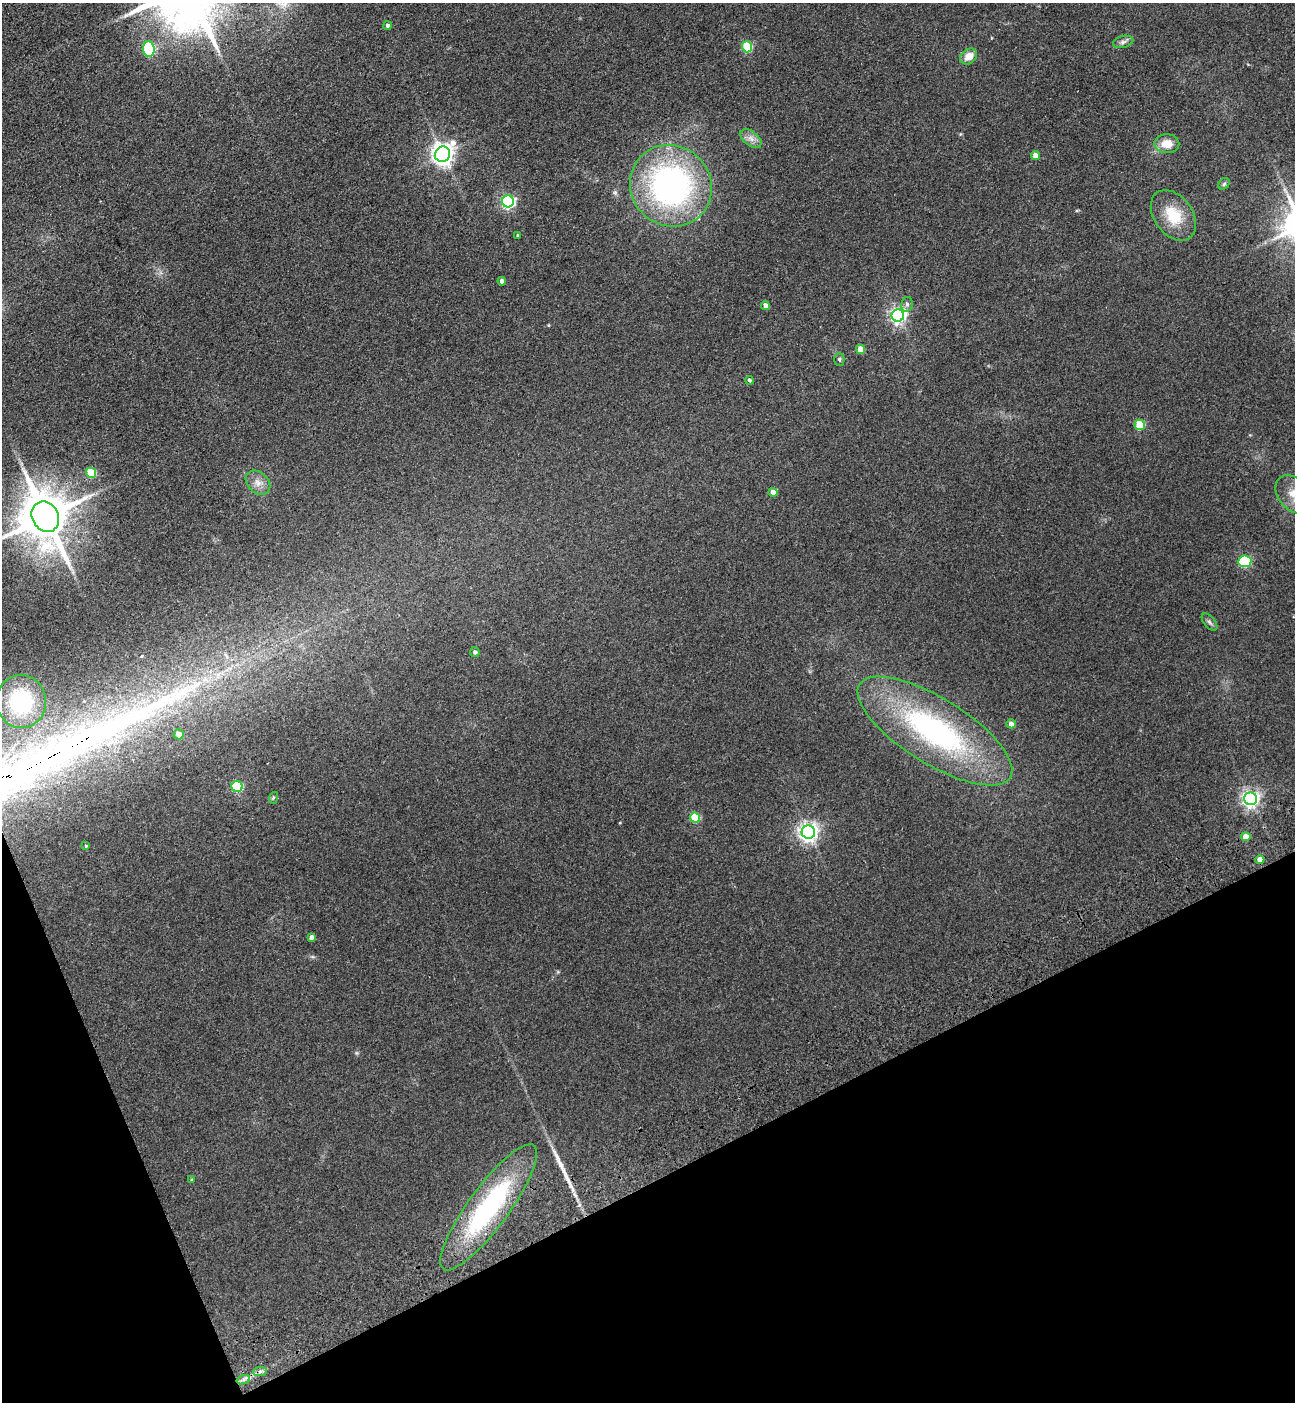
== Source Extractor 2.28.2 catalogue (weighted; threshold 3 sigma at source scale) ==
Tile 14 of 4 x 4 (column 2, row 4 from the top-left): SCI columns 1639-2931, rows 112-1511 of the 5732 x 5819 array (HDU 1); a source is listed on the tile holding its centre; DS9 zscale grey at full resolution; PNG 1297 x 1404 px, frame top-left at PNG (2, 3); each listed source drawn as its Kron ellipse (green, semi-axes under 4 px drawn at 4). Shown black and unused: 20% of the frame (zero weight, under 3 of 4 exposures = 6% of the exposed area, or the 3 px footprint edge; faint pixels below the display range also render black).
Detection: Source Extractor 2.28.2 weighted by HDU 2 'WHT'; one run over the whole footprint, this tile lists its part. Background 0.192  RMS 0.0084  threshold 0.038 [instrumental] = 3 sigma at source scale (4.5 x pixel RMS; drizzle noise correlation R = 1.50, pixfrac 1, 0.05/0.05 arcsec/px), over >= 5 px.
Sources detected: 50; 3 long thin detections or spike segments (spike, bleed or trail) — neither listed nor drawn; the other 47 listed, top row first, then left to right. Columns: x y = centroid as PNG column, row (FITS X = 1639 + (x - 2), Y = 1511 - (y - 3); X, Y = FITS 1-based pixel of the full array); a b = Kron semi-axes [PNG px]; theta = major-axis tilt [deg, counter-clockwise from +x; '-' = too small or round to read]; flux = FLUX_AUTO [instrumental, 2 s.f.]
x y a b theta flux
387 26 4 4 - 2.4
1123 42 10 6 14 2.7
747 47 5 5 - 51
149 49 8 5 -87 90
969 56 9 7 38 9.4
751 138 12 7 -38 5.1
1167 144 12 9 -4 12
442 154 8 7 - 610
1036 156 4 4 - 9
1224 184 6 5 - 1.4
671 186 42 40 -44 240
508 201 6 6 - 150
1173 215 28 19 -53 28
518 235 4 3 - 0.78
502 281 4 4 - 3
907 304 7 6 - 2.5
765 305 4 4 - 4.4
898 315 6 6 - 270
861 349 5 4 - 12
839 359 7 5 90 1.6
749 380 4 4 - 1.6
1140 425 5 5 - 33
91 473 5 5 - 31
258 483 14 10 -43 6.9
773 492 4 4 - 5.7
1294 494 22 15 -48 15
45 517 16 13 -60 4300
1245 561 6 5 - 80
1209 622 10 5 -51 2.2
475 652 5 4 - 2.2
21 701 26 25 - 69
1011 724 4 4 - 5.4
935 731 89 33 -32 190
179 734 5 5 - 7.2
237 787 5 5 - 65
273 798 6 3 72 0.92
1250 799 6 6 - 310
695 818 5 5 - 34
808 832 7 6 - 430
1246 837 4 4 - 9.6
86 846 4 3 - 0.79
1260 860 4 4 - 8.9
311 937 4 4 - 2.7
191 1180 4 4 - 0.89
489 1207 77 20 54 130
260 1371 7 4 2 2.1
243 1380 7 4 19 2.3
Overlapping masked pixels (flux is a lower limit): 2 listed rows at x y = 45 517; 489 1207
Isophote crosses this tile's border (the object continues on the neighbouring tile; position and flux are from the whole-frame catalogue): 2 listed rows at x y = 1294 494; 45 517